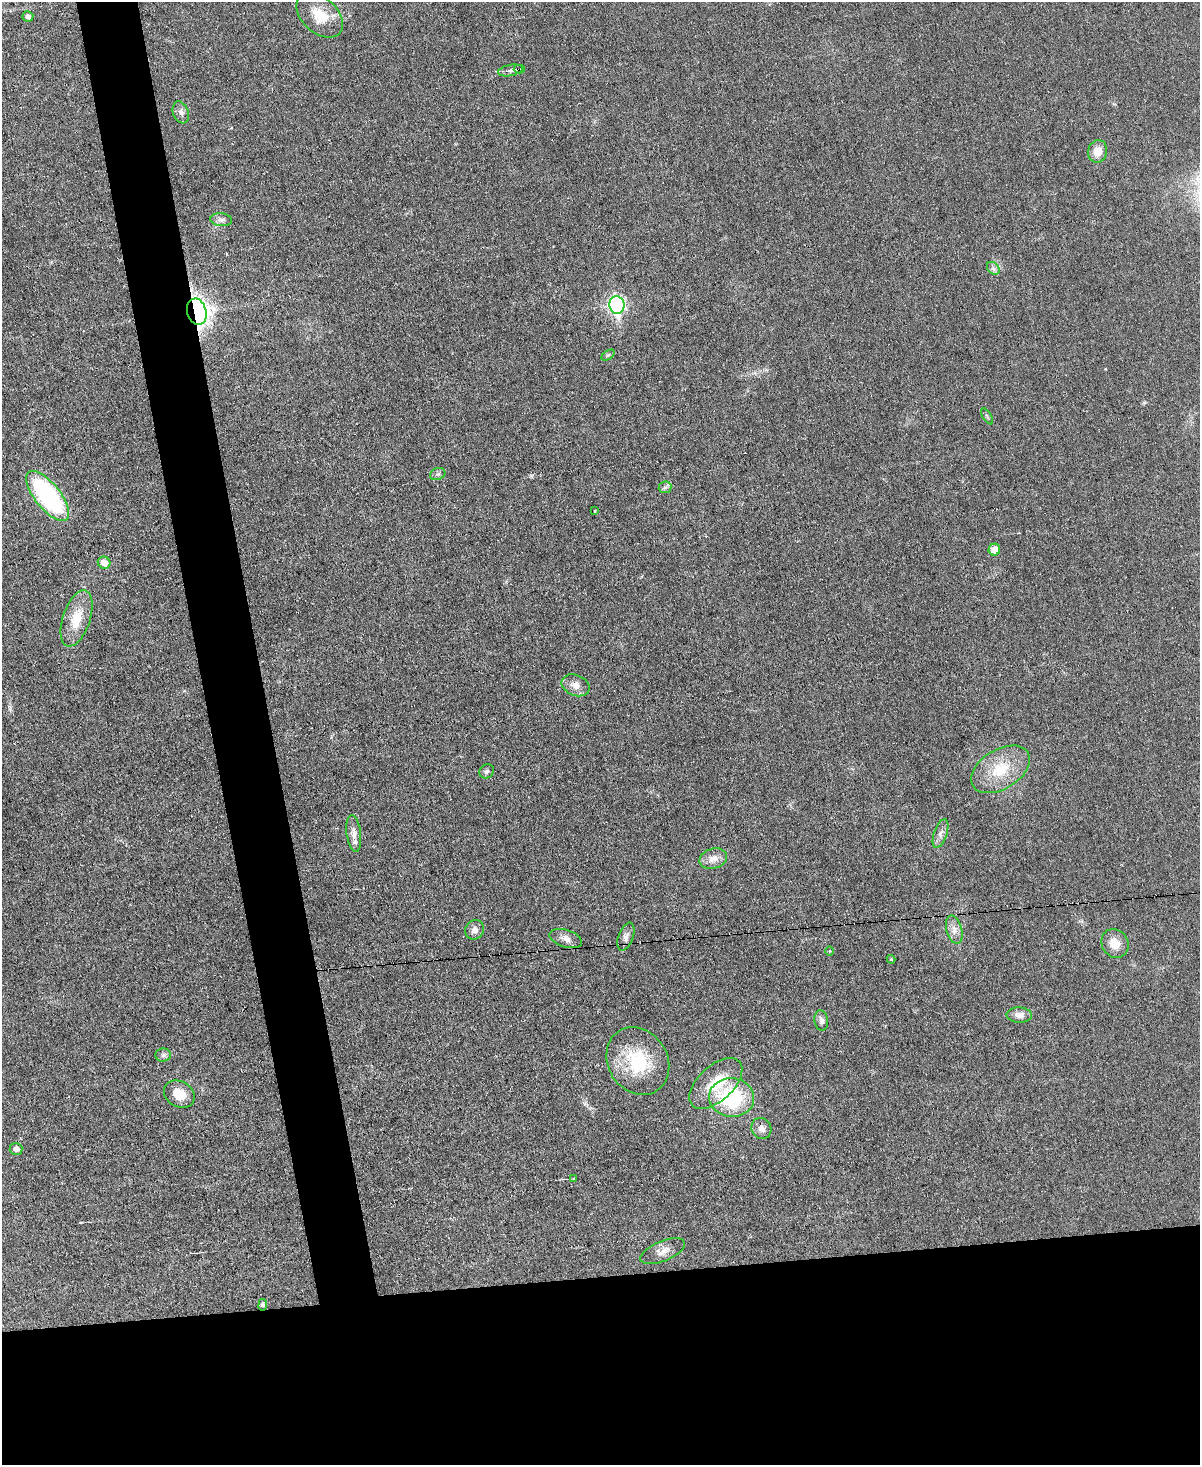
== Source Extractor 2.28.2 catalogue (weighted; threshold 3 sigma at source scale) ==
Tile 11 of 4 x 3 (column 3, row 3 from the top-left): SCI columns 2396-3593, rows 247-1709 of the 4790 x 4768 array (HDU 1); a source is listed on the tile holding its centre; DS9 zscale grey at full resolution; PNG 1202 x 1467 px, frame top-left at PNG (2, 2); each listed source drawn as its Kron ellipse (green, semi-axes under 4 px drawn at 4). Shown black and unused: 17% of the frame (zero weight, under 3 of 6 exposures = <1% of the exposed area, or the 3 px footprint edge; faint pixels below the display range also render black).
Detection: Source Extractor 2.28.2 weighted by HDU 2 'WHT'; one run over the whole footprint, this tile lists its part. Background 0.0345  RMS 0.0041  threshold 0.0169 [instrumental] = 3 sigma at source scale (4.09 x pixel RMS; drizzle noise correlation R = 1.36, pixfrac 0.8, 0.05/0.05 arcsec/px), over >= 5 px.
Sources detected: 45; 1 inside a brighter listed object's ellipse — not listed separately; the other 44 listed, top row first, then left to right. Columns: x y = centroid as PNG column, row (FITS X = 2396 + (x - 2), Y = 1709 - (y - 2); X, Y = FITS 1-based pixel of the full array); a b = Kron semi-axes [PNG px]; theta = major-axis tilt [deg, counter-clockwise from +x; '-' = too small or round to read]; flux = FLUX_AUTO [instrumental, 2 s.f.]
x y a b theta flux
320 15 27 17 -42 9.8
28 16 5 5 - 1.6
519 69 5 3 - 5.3
510 70 12 5 11 1.6
181 112 11 7 -69 1.6
1098 151 11 9 75 4.7
221 220 11 6 -5 1.5
993 268 7 5 -45 1.1
617 305 9 7 -81 99
197 312 13 9 -74 300
608 355 7 4 35 0.54
987 416 9 3 -57 0.55
438 474 8 5 21 0.98
665 487 6 5 - 0.85
48 496 30 12 -51 57
595 511 3 2 - 0.46
994 550 6 5 - 4
104 563 6 6 - 4.2
77 618 29 13 72 9.7
576 685 14 10 -22 3.1
1001 769 32 19 32 14
487 771 8 6 40 0.95
354 833 18 7 -83 2.7
941 834 15 6 71 2.1
713 859 14 10 15 3.4
475 930 10 9 - 2.1
954 930 14 7 -75 2.6
626 936 14 7 70 2
566 939 17 8 -17 2.5
1115 943 15 13 -57 5
830 951 5 3 - 0.3
891 959 4 4 - 0.35
1019 1015 13 7 -2 2.3
821 1021 10 7 -81 1.5
163 1055 8 6 2 1.1
638 1061 35 29 -57 21
716 1083 32 17 43 13
179 1094 16 12 -31 6
732 1097 22 19 -5 32
761 1128 11 10 - 2.3
16 1149 6 6 - 2.1
574 1178 3 2 - 0.26
663 1251 24 10 23 3.6
263 1305 6 4 81 0.98
Overlapping masked pixels (flux is a lower limit): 2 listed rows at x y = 519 69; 197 312